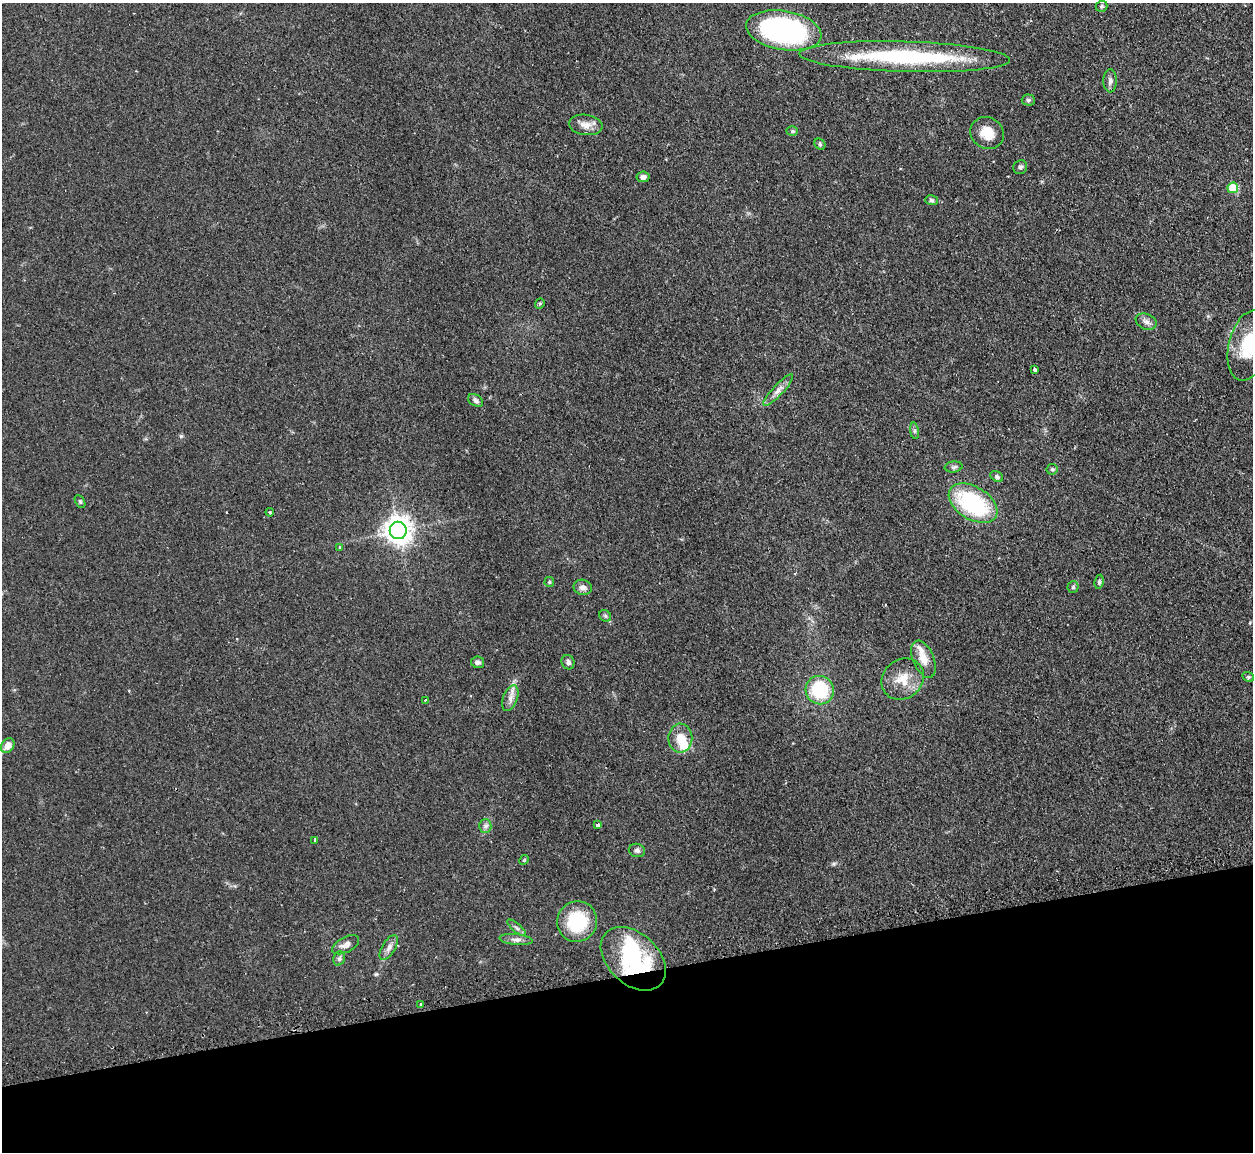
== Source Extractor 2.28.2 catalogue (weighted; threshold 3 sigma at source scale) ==
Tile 14 of 4 x 4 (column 2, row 4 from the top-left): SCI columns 1286-2536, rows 163-1312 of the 5072 x 5047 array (HDU 1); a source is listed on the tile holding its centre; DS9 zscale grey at full resolution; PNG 1255 x 1154 px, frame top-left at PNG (2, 3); each listed source drawn as its Kron ellipse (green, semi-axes under 4 px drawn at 4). Shown black and unused: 15% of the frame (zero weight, under 2 of 3 exposures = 4% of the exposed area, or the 3 px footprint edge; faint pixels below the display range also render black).
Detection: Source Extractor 2.28.2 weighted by HDU 2 'WHT'; one run over the whole footprint, this tile lists its part. Background 0.0595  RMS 0.0067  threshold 0.0302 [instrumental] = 3 sigma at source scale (4.5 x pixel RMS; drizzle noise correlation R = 1.50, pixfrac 1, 0.05/0.05 arcsec/px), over >= 5 px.
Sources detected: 66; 4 inside a brighter object's white glare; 3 cosmic-ray / hot-pixel residue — neither listed nor drawn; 3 inside a brighter listed object's ellipse — not listed separately; the other 56 listed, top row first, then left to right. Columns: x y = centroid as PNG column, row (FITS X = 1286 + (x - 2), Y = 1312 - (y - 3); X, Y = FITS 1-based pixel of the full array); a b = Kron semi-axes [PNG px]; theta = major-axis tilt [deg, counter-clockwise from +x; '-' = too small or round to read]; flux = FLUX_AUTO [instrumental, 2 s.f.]
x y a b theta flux
1101 6 6 5 - 1.2
784 30 38 19 -10 140
904 57 105 15 -2 85
1110 81 11 7 -89 2.6
1028 100 6 5 - 1.3
586 125 17 10 -7 5.7
792 131 5 5 - 1.2
987 133 17 15 -33 11
820 144 6 5 - 0.95
1020 167 7 6 - 1.7
643 177 6 5 - 2.3
1233 188 5 5 - 23
931 200 6 4 -17 1.1
540 304 5 4 - 1.1
1146 322 11 7 -23 3
1248 346 36 20 77 38
1034 369 4 3 - 6.7
778 390 21 5 47 4.4
476 400 8 5 -31 2.1
914 431 8 4 -82 1.4
954 467 9 5 8 1.5
1052 469 5 5 - 1.2
997 476 7 5 -34 1.4
80 502 7 4 -63 1.1
973 503 27 16 -32 67
270 512 4 4 - 1.1
398 530 9 8 - 740
339 547 4 3 - 0.8
549 582 5 4 - 0.9
1099 582 7 4 82 1.2
583 587 9 7 -12 3.2
1073 587 5 5 - 1.1
605 616 6 5 - 1.1
924 659 20 10 -67 7.9
478 662 6 6 - 1.8
568 662 7 6 - 2.1
1248 677 6 4 -20 0.91
903 679 22 19 41 13
820 690 14 14 - 36
510 698 13 7 69 3.9
425 700 4 3 - 0.64
680 738 14 12 89 10
8 746 8 6 54 6.3
597 825 3 3 - 1.6
485 826 7 6 - 1.9
315 840 3 2 - 0.7
637 850 8 6 -15 2
524 860 5 4 - 0.7
577 922 20 20 - 35
517 928 12 4 -40 1.8
516 940 17 5 -5 3.1
346 945 14 7 28 4.2
389 947 14 6 59 3.4
339 958 7 5 70 1.5
633 959 38 25 -43 51
421 1004 3 3 - 0.76
Overlapping masked pixels (flux is a lower limit): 1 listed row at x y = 633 959
Isophote crosses this tile's border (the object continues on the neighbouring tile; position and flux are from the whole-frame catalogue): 1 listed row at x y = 1248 346